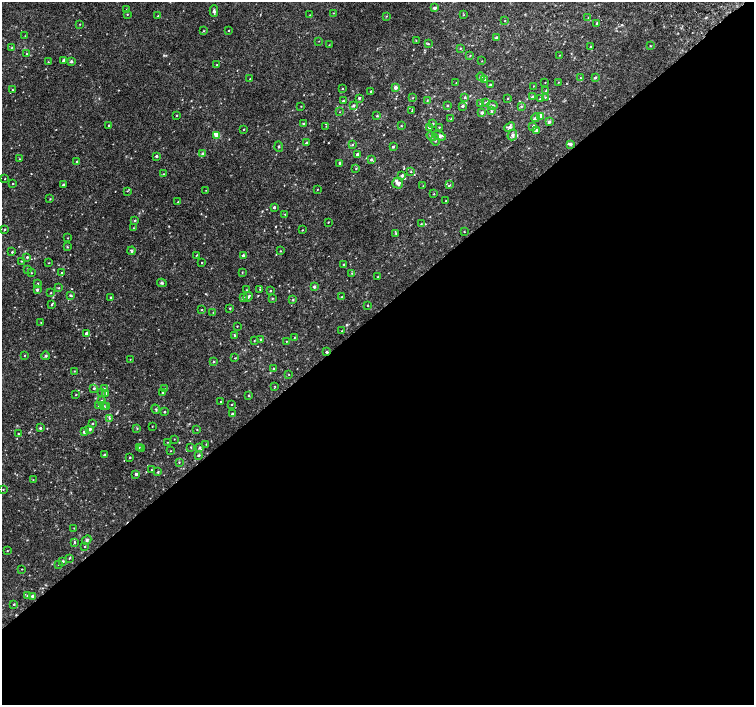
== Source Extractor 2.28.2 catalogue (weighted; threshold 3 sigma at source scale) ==
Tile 15 of 4 x 4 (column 3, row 4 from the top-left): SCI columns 3037-4539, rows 175-1580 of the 6077 x 6036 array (HDU 1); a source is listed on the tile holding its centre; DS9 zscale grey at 2 x 2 block average (1 PNG px = mean of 2 x 2 image px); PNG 756 x 707 px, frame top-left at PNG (2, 2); each listed source drawn as its Kron ellipse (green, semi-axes under 4 px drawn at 4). Shown black and unused: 56% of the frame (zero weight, under 2 of 3 exposures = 2% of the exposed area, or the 3 px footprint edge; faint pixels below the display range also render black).
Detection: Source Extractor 2.28.2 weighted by HDU 2 'WHT'; one run over the whole footprint, this tile lists its part. Background 0.0287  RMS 0.011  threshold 0.0491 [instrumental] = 3 sigma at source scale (4.5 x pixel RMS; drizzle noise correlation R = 1.50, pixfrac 1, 0.0396/0.0396 arcsec/px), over >= 5 px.
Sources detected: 252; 1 cosmic-ray / hot-pixel residue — neither listed nor drawn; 8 inside a brighter listed object's ellipse — not listed separately; the other 243 listed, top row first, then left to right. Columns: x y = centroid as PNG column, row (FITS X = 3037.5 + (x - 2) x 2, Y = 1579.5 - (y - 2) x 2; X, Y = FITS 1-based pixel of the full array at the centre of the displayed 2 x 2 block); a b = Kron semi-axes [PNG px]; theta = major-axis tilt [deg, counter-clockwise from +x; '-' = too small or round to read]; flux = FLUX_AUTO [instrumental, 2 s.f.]
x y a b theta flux
434 8 3 2 - 7.3
127 9 2 2 - 2.1
214 11 5 3 - 5.5
333 13 2 2 - 1.1
127 14 2 2 - 1.5
310 15 2 2 - 1.2
463 15 2 2 - 1.2
158 16 2 2 - 1.7
386 16 3 2 - 1.7
588 17 2 2 - 0.93
505 21 3 2 - 1.1
597 23 4 3 - 2.6
80 24 2 2 - 1
229 30 3 2 - 1.2
204 31 3 2 - 1.5
25 36 2 2 - 0.85
496 38 4 3 - 2.5
416 40 2 2 - 1.1
319 41 2 2 - 0.84
428 44 3 3 - 2.1
329 45 2 2 - 1.1
591 46 3 2 - 1.4
650 46 2 2 - 1.5
11 48 3 2 - 1.3
460 48 3 2 - 1.4
27 54 3 2 - 1.2
559 55 2 2 - 0.8
470 56 2 2 - 1.4
64 60 3 2 - 9.2
71 61 4 3 - 2.9
482 61 2 2 - 0.77
48 62 3 3 - 2
216 65 2 2 - 1.3
481 77 4 3 - 5.3
580 78 2 2 - 1.1
595 78 3 2 - 3.6
250 79 2 2 - 1.7
485 80 2 2 - 1
545 82 2 2 - 0.84
558 82 2 2 - 0.9
456 83 2 2 - 0.81
490 85 2 2 - 5.5
533 86 2 2 - 1
395 87 3 3 - 7.9
342 88 2 2 - 1.2
12 90 2 2 - 1.7
371 91 2 2 - 3.5
546 91 4 3 - 2.5
465 97 4 3 - 3.3
532 97 3 3 - 3.8
545 97 2 2 - 1.4
359 98 3 2 - 3.1
412 98 2 2 - 1.4
508 98 2 2 - 1.5
540 99 3 2 - 3.7
427 100 2 2 - 1.3
343 101 3 2 - 2.5
486 102 3 2 - 2.3
481 104 3 3 - 4.9
492 105 5 3 - 4.2
301 106 2 2 - 1
353 106 3 2 - 5.4
448 106 3 2 - 1.8
462 106 3 3 - 4.7
521 106 3 3 - 2.1
412 111 3 3 - 1.7
491 111 4 3 - 2.6
340 112 2 2 - 0.94
482 113 3 3 - 5.7
176 115 2 2 - 1.5
377 116 2 2 - 2.5
541 116 3 2 - 35
535 118 4 3 - 4.8
451 119 3 2 - 0.94
549 122 3 3 - 6.7
303 124 3 3 - 2.7
433 124 3 2 - 1.9
109 125 2 2 - 2.4
326 126 3 2 - 1
401 126 3 2 - 1.1
533 126 4 3 - 2.8
429 127 3 3 - 4.3
439 127 3 2 - 1.6
510 127 5 4 - 5.6
244 129 2 2 - 1.3
536 130 3 3 - 6.2
217 135 4 3 - 23
512 135 5 4 - 6
431 136 5 4 - 4.3
439 136 7 4 -19 6
435 140 6 2 -86 2.6
306 143 4 2 - 2.2
570 144 3 3 - 5.4
352 145 3 2 - 2
279 146 5 2 - 2
393 147 2 2 - 3.6
202 153 3 3 - 2.5
358 154 2 2 - 13
156 156 2 2 - 5.1
19 159 3 2 - 1.4
371 159 3 3 - 3.9
77 162 2 2 - 3.9
340 163 2 2 - 3.4
356 169 3 3 - 1.9
411 172 2 2 - 1.4
163 174 2 2 - 1.3
402 176 4 3 - 4.9
5 179 2 2 - 1.3
397 183 5 5 - 7.2
13 184 2 2 - 1.9
63 185 2 2 - 5.3
450 185 3 3 - 2.1
423 186 2 2 - 0.8
317 189 2 2 - 1
206 190 2 2 - 0.75
127 191 3 2 - 1.4
434 194 2 2 - 1.4
50 199 3 2 - 1.2
446 201 2 2 - 1.5
178 202 2 2 - 1.2
274 207 2 2 - 5.6
285 214 2 2 - 1.1
135 221 3 2 - 2.2
328 222 2 2 - 1.2
421 224 2 2 - 1.2
133 228 3 2 - 1.1
4 229 3 2 - 2.1
302 230 2 2 - 1.4
464 232 2 2 - 1.2
396 234 3 2 - 1.5
68 238 2 2 - 1.2
67 247 3 2 - 1.6
132 251 4 3 - 3.3
280 251 2 2 - 1.4
12 252 3 2 - 2.2
197 255 4 2 - 1.4
243 256 3 2 - 5.9
27 257 4 3 - 2.8
21 261 2 2 - 1.6
49 263 2 2 - 1.1
202 263 2 2 - 1.2
344 265 2 2 - 2.5
28 269 2 2 - 1.8
242 272 2 2 - 1.3
31 273 2 2 - 1.1
61 273 3 2 - 1.9
352 273 3 3 - 1.7
378 277 2 2 - 1.9
37 283 3 2 - 1.7
162 283 5 3 - 3.4
314 287 3 2 - 5.6
59 288 3 2 - 1.9
260 289 2 2 - 1.8
37 290 3 2 - 5.9
246 290 2 2 - 1.3
270 291 2 2 - 1.9
51 293 3 2 - 1.3
70 295 4 2 - 2.7
111 297 3 2 - 2.7
248 297 5 3 - 4.5
341 297 2 2 - 1.8
243 298 3 2 - 3.5
272 298 3 3 - 1.8
293 299 3 3 - 1.8
52 304 4 2 - 1.8
367 305 3 2 - 1.3
230 308 3 2 - 1.9
202 310 2 2 - 1.3
213 312 2 2 - 0.91
41 322 2 2 - 1.1
237 326 2 2 - 1.2
342 331 2 2 - 0.81
86 333 2 2 - 5.8
235 335 4 2 - 2.4
294 338 2 2 - 1.1
261 339 3 2 - 2.1
254 341 2 2 - 1.5
286 341 2 2 - 0.95
327 352 2 2 - 4.9
24 355 2 2 - 1.2
46 356 4 3 - 3.3
235 358 3 2 - 1.3
130 359 2 2 - 0.93
214 362 3 3 - 3
273 368 3 3 - 1.7
74 371 2 2 - 1.3
289 374 2 2 - 0.99
275 386 3 2 - 1.3
94 388 3 3 - 2.8
104 389 3 3 - 2.7
164 389 2 2 - 1
102 393 3 2 - 1.5
163 393 3 2 - 3.5
105 394 3 2 - 12
76 395 3 2 - 1.3
248 395 2 2 - 2
102 401 3 3 - 4.7
221 402 2 2 - 1.3
232 404 2 2 - 1.6
99 406 3 3 - 1.7
103 406 3 3 - 2.5
106 407 3 3 - 4.4
156 409 5 3 - 2.4
165 412 2 2 - 2.8
232 414 2 2 - 4.4
109 418 3 2 - 2.2
92 424 2 2 - 1.8
152 426 2 2 - 0.84
40 428 3 3 - 3.4
137 428 3 3 - 1.7
90 429 3 3 - 4.4
197 430 2 2 - 1.5
84 432 3 3 - 4.5
18 434 3 2 - 1.8
174 439 2 2 - 0.9
168 442 2 2 - 0.79
206 444 2 2 - 1.2
139 447 3 2 - 1.5
191 447 3 2 - 1.6
200 447 4 3 - 3.4
142 449 2 2 - 0.94
171 451 2 2 - 0.89
104 455 2 2 - 4.4
198 455 4 3 - 3.3
130 457 2 2 - 2.4
179 462 3 2 - 1.6
151 470 2 2 - 0.99
158 472 3 2 - 2.4
136 474 3 2 - 5.9
33 480 2 2 - 0.97
3 489 2 2 - 1.2
74 528 2 2 - 1
87 540 5 4 - 4.2
74 542 3 3 - 2.7
85 547 2 2 - 1.4
7 551 2 2 - 1.3
69 558 3 2 - 1.6
63 561 3 3 - 3.2
59 564 2 2 - 1.3
22 569 2 2 - 1
27 595 3 3 - 2.4
32 596 3 3 - 4.8
14 604 2 2 - 2.1
Overlapping masked pixels (flux is a lower limit): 1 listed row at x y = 327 352
Diffuse or blended objects may show on this block-average render without a row.